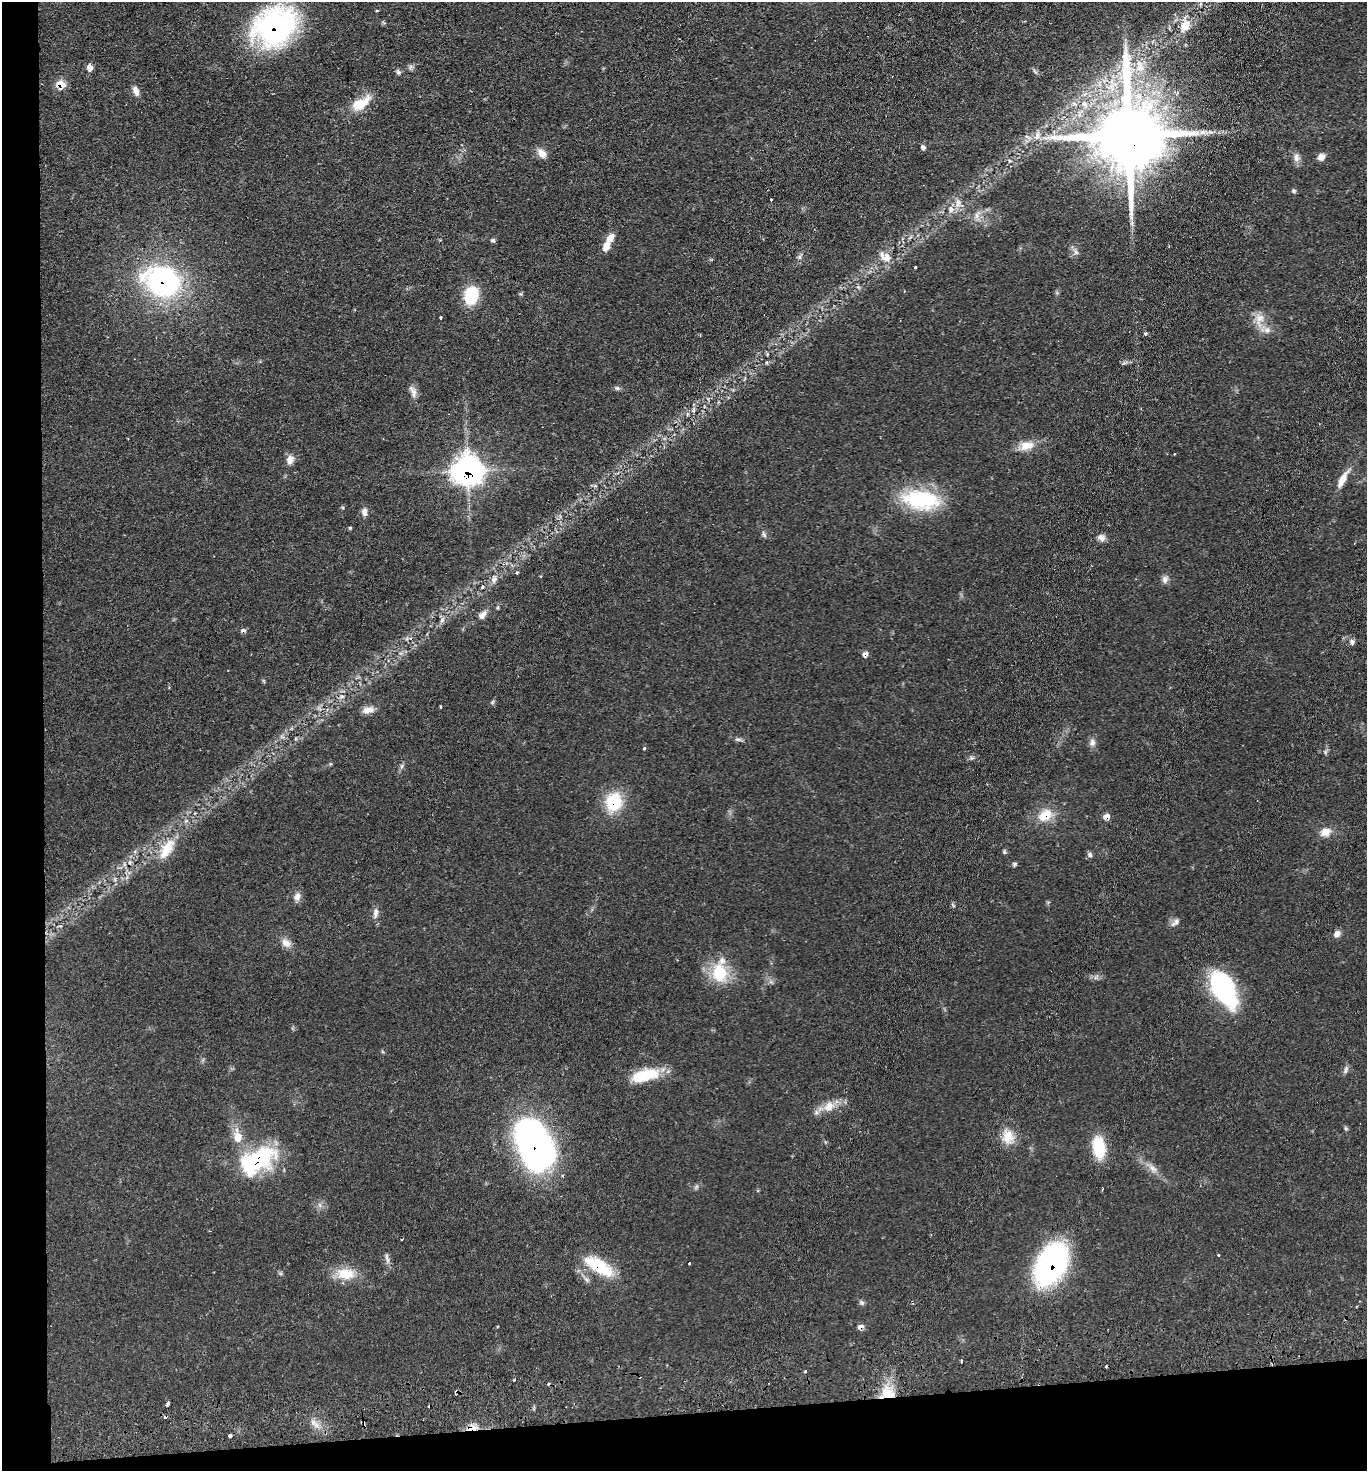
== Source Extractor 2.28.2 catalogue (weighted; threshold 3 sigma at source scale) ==
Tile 7 of 3 x 3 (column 1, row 3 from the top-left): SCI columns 124-1488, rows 53-1521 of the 4380 x 4515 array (HDU 1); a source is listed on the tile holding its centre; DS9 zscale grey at full resolution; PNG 1369 x 1473 px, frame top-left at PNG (2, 2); no overlay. Shown black and unused: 7% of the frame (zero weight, under 2 of 3 exposures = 3% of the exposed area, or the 3 px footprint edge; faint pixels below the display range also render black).
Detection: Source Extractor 2.28.2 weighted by HDU 2 'WHT'; one run over the whole footprint, this tile lists its part. Background 0.0543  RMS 0.0061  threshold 0.0275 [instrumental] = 3 sigma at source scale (4.5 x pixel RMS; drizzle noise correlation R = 1.50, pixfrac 1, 0.05/0.05 arcsec/px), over >= 5 px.
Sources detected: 119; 11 cosmic-ray / hot-pixel residue — not listed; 3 inside a brighter listed object's ellipse — not listed separately; the other 105 listed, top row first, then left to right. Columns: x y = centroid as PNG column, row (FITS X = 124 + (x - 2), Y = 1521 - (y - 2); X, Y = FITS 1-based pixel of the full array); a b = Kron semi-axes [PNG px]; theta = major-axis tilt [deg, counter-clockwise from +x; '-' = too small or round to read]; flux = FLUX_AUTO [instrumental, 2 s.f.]
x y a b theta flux
1185 25 21 12 78 9.7
274 26 43 35 32 130
90 67 7 6 - 3.8
1140 67 19 12 -74 11
398 72 7 6 - 1.4
60 84 8 6 -12 10
136 91 14 7 -69 3.5
360 103 28 12 33 13
1084 105 13 8 -46 4.7
1202 132 11 6 13 3.4
1129 134 25 17 -90 7700
1037 135 12 8 73 4.1
923 147 6 5 - 1.6
542 153 12 9 -41 5.2
1321 157 9 7 43 3.6
1296 158 12 8 -86 3.2
1294 190 6 5 - 1.1
771 199 3 3 - 2
958 202 13 7 90 4
951 209 10 6 -84 2.8
977 215 10 5 78 2.7
1132 223 11 4 86 1.9
493 240 6 5 - 1.1
606 246 12 8 62 5.1
1076 252 9 5 -58 1.9
800 257 7 4 -90 1.3
885 257 20 11 -31 6.9
915 267 3 3 - 0.84
162 281 40 31 -19 110
471 295 18 14 70 24
440 318 3 3 - 4
1259 318 13 11 20 6.1
1267 330 9 6 0 3
1146 334 5 5 - 0.93
617 388 8 6 -16 1.4
413 391 18 8 -67 3.7
694 410 6 4 -90 1.2
1026 446 18 11 11 8.4
290 460 11 9 75 4.2
468 470 11 10 - 620
1342 480 25 8 62 7.4
920 500 48 23 -9 48
364 512 10 7 -90 3
350 527 5 3 - 0.64
764 534 7 5 -33 1.3
1101 538 10 8 -12 2.9
517 572 4 4 - 0.67
494 579 10 7 59 3
1165 579 10 8 75 2.7
482 587 5 4 - 0.97
482 615 12 7 51 3.3
442 620 7 4 46 1.5
1352 642 7 6 - 1.9
865 654 8 7 - 2.1
342 696 7 4 0 1.2
441 707 3 2 - 0.69
368 710 17 8 7 4.3
738 739 10 5 -5 1.6
1092 742 11 8 -83 2.8
644 748 5 3 - 0.8
1325 752 7 4 -72 0.94
972 758 8 5 0 1.4
402 766 7 4 89 1.2
613 802 23 19 77 25
1045 815 19 13 32 12
1106 816 7 6 - 4.2
1325 832 14 11 19 6.1
167 849 32 13 59 16
1004 852 6 5 - 0.85
1090 855 7 6 - 1.5
1015 864 6 5 - 0.99
297 896 11 8 65 3.2
953 905 7 3 -53 0.75
376 913 14 6 82 3
1175 922 15 6 43 2.4
1337 934 10 8 53 2.8
286 943 13 9 -37 4.8
719 973 21 17 -81 24
1096 977 8 4 53 1.3
1223 988 34 18 -64 91
1346 1069 11 5 67 1.8
645 1075 32 13 14 24
829 1106 17 13 40 8.3
1346 1128 6 5 - 0.9
238 1137 17 12 -70 8.7
1008 1137 19 17 89 10
534 1146 51 31 -70 210
1099 1147 21 11 -82 26
257 1160 45 24 31 57
1153 1168 12 8 -48 3.8
1102 1189 3 2 - 0.89
1218 1255 3 3 - 0.6
387 1258 16 4 -76 2.2
689 1263 3 3 - 1.3
1051 1264 34 22 62 150
598 1266 38 15 -31 27
345 1274 24 15 -1 13
862 1303 7 6 - 1.3
860 1327 8 5 22 2.5
961 1361 3 3 - 2.1
805 1371 4 3 - 0.75
515 1380 3 3 - 1.1
888 1393 20 13 -13 12
168 1404 5 3 - 2.4
471 1428 15 6 9 5.7
Overlapping masked pixels (flux is a lower limit): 16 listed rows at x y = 274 26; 60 84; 1129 134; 162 281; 468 470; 865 654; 613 802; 1045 815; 1106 816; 534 1146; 257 1160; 1051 1264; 598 1266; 860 1327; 888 1393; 471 1428